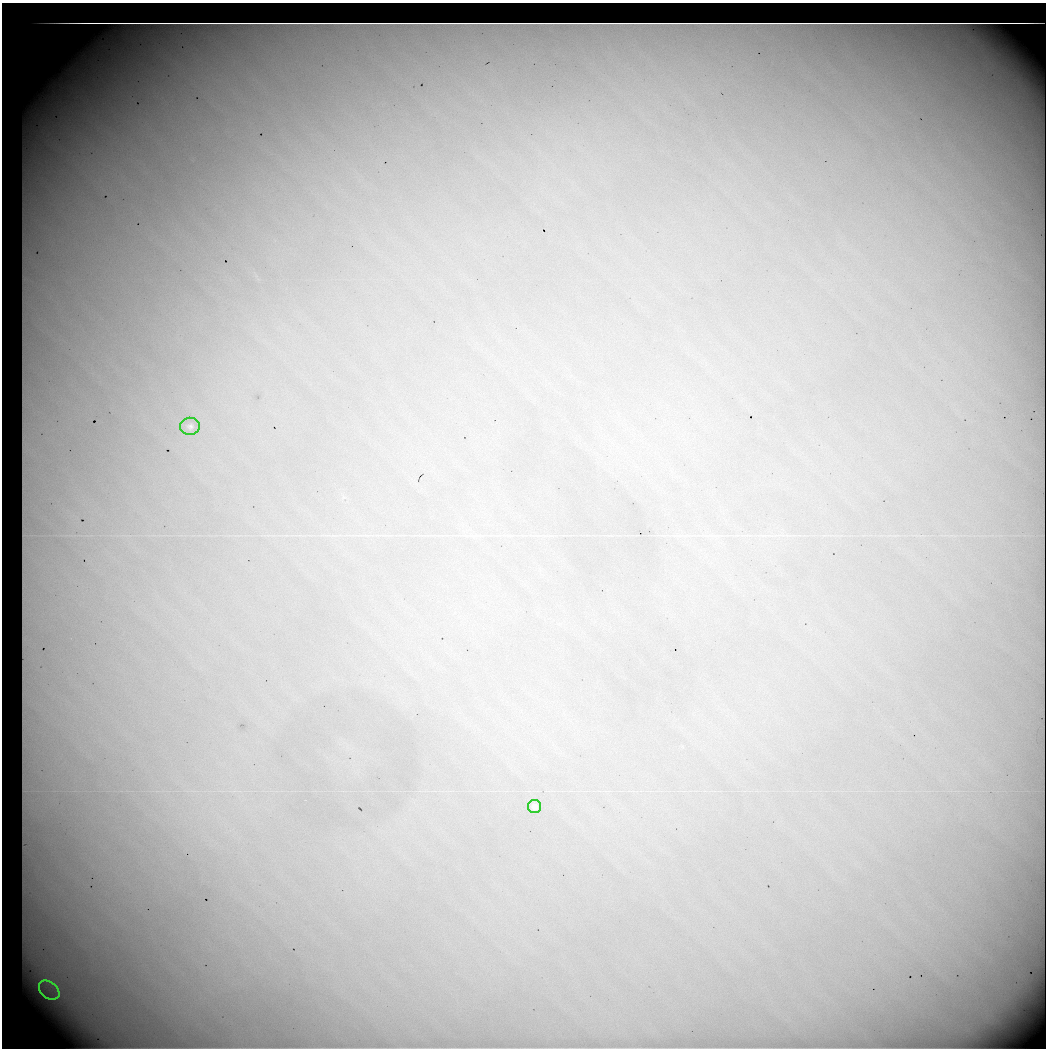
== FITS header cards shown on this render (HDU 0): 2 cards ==
NAXIS1  =                 1044 / No. of pixels in X
NAXIS2  =                 1046 / No. of pixels in Y

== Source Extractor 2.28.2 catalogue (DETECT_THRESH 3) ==
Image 1044 x 1046 px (HDU 0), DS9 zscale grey, 1 PNG px = 1 image px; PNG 1048 x 1050 px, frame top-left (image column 1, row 1046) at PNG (2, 3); each listed source drawn as its Kron ellipse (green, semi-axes under 4 px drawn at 4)
Background 28300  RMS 240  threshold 718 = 3 sigma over >= 5 px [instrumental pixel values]
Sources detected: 4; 1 with non-positive FLUX_AUTO (blend fragments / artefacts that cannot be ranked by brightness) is neither listed nor drawn; the other 3 listed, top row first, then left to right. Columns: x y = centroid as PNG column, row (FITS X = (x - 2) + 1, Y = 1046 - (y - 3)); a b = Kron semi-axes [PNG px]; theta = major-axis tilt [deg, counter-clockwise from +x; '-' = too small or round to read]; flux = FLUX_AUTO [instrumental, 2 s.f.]
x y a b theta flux
190 426 10 8 1 72000
535 806 6 6 - 70000
49 990 11 8 -40 170000
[1 non-positive-flux detection neither listed nor drawn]